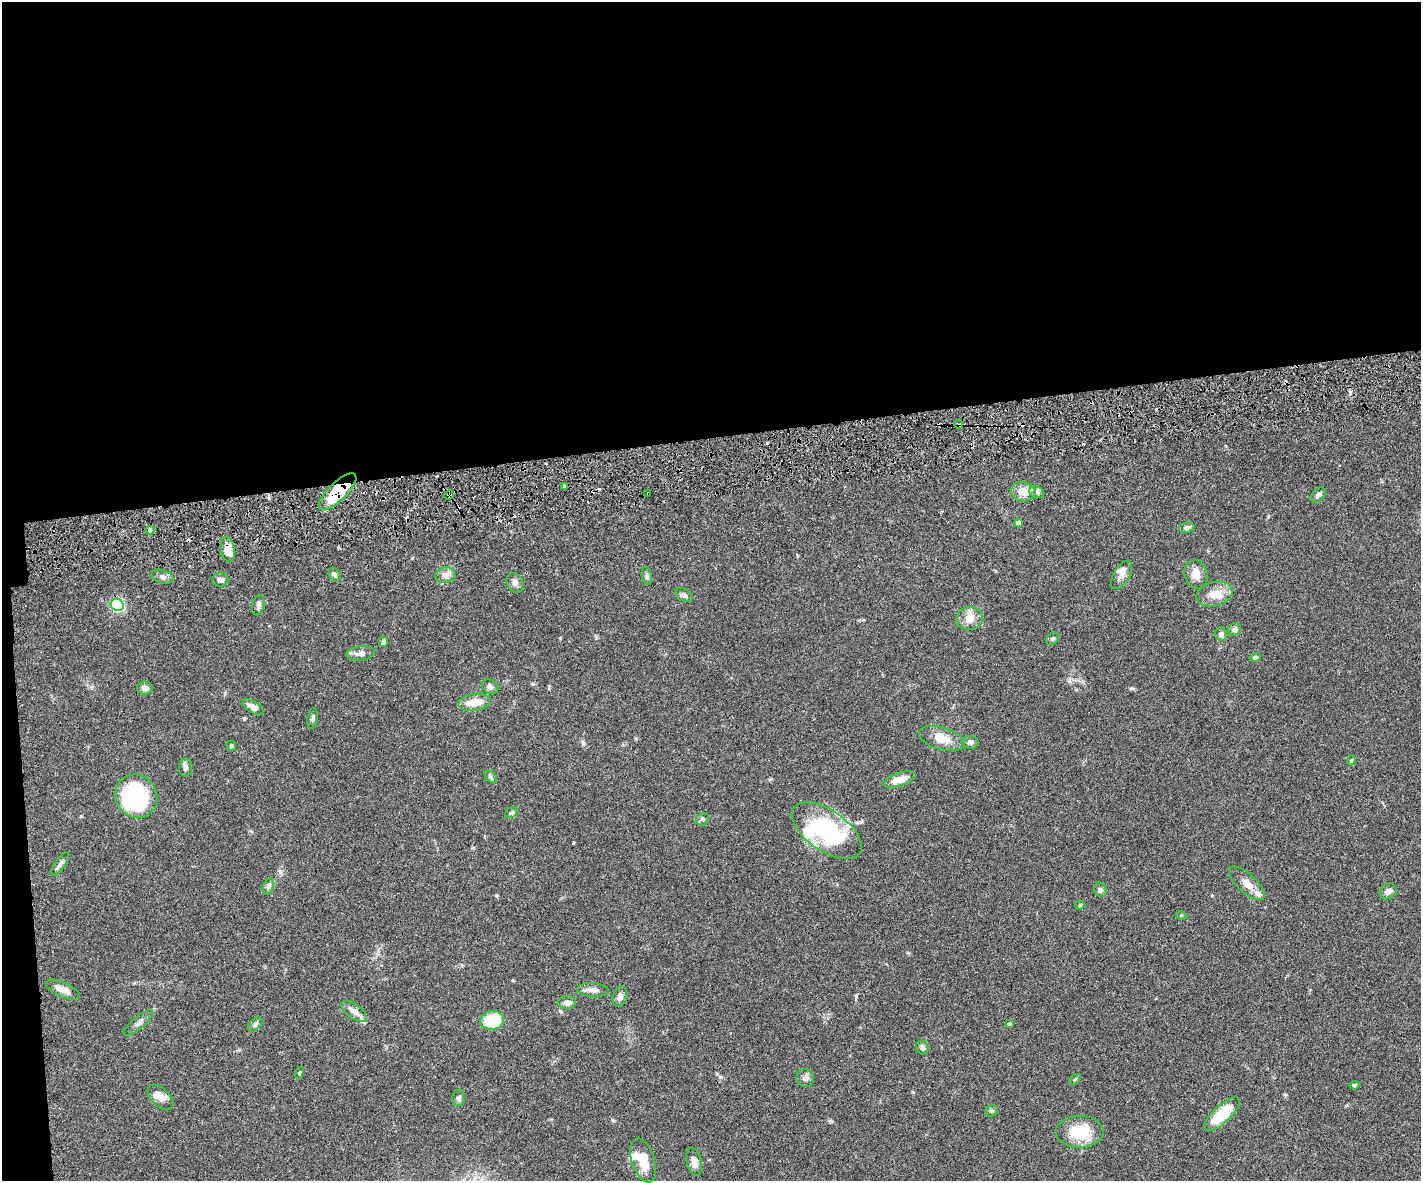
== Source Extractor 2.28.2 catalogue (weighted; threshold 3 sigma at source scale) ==
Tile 1 of 3 x 4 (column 1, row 1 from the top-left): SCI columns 157-1575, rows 3597-4775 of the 4677 x 4892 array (HDU 1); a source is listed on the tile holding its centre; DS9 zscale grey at full resolution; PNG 1423 x 1183 px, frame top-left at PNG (2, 2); each listed source drawn as its Kron ellipse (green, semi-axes under 4 px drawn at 4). Shown black and unused: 38% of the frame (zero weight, under 3 of 6 exposures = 5% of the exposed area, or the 3 px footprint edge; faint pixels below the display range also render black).
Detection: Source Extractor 2.28.2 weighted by HDU 2 'WHT'; one run over the whole footprint, this tile lists its part. Background 0.0471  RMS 0.0026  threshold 0.0107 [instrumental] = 3 sigma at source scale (4.09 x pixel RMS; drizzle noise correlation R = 1.36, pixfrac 0.8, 0.05/0.05 arcsec/px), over >= 5 px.
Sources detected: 89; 7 cosmic-ray / hot-pixel residue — neither listed nor drawn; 7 inside a brighter listed object's ellipse — not listed separately; the other 75 listed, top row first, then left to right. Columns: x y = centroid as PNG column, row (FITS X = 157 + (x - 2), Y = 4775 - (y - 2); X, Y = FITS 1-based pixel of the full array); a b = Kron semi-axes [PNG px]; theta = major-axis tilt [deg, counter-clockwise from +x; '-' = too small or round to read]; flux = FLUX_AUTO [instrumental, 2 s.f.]
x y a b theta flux
959 425 4 3 - 0.48
564 486 3 2 - 0.34
337 492 24 9 44 11
1023 492 12 10 -10 3.4
1037 492 8 5 -21 0.74
648 493 3 2 - 0.24
449 495 5 4 - 0.4
1318 495 9 5 48 0.77
1018 523 4 4 - 1.4
1187 528 8 5 10 0.88
150 530 4 4 - 0.36
228 549 12 7 -78 3.9
1196 574 14 11 -71 2.4
334 575 7 5 -58 0.57
445 575 10 7 17 1.3
1122 575 16 8 59 1.4
647 576 9 5 -80 0.63
162 577 11 6 -17 0.93
220 580 8 7 - 1.3
515 583 10 8 -56 1
1214 594 19 12 14 3.3
684 595 9 6 -28 0.73
117 605 7 6 - 17
258 605 10 6 77 0.82
970 618 13 11 8 2.7
1235 629 7 6 - 0.88
1221 634 6 6 - 0.9
1053 638 7 5 40 0.5
383 642 5 4 - 0.68
361 653 14 7 6 1.6
1255 657 5 4 - 0.46
490 687 8 7 - 1
145 688 8 6 0 1.2
474 702 16 8 8 4.1
253 707 12 5 -31 1.7
312 718 10 5 82 0.56
942 738 24 11 -16 3.8
971 742 8 6 1 0.87
231 746 5 4 - 0.28
1351 760 5 4 - 0.29
186 768 9 6 87 0.76
491 777 7 4 -46 0.45
899 779 17 6 19 2.7
136 796 22 20 -53 33
511 813 6 5 - 0.51
703 819 7 6 - 0.55
827 831 40 20 -35 28
60 864 14 5 56 0.82
1247 883 22 9 -43 2.2
268 886 8 5 71 0.61
1100 890 7 6 - 0.66
1388 891 9 7 29 1.3
1080 905 4 4 - 0.28
1181 915 5 3 - 0.23
63 989 18 7 -23 1.9
593 990 16 7 -4 1.5
620 996 10 7 72 1.3
567 1003 9 6 4 1.2
354 1011 15 7 -36 1.5
492 1020 12 9 11 9.6
138 1023 18 6 39 1.1
255 1024 8 5 45 0.59
1009 1024 4 4 - 0.44
922 1048 7 6 - 0.66
299 1073 6 3 60 0.3
805 1078 9 8 - 1
1075 1079 6 3 37 0.29
1354 1085 5 4 - 0.4
160 1097 16 9 -44 2.2
459 1098 8 6 81 0.64
991 1111 6 5 - 0.44
1222 1114 23 8 42 8.6
1080 1132 24 16 2 8
643 1160 23 11 -72 4.6
694 1162 14 7 -76 1.6
Overlapping masked pixels (flux is a lower limit): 5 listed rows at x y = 959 425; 337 492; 648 493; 449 495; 228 549